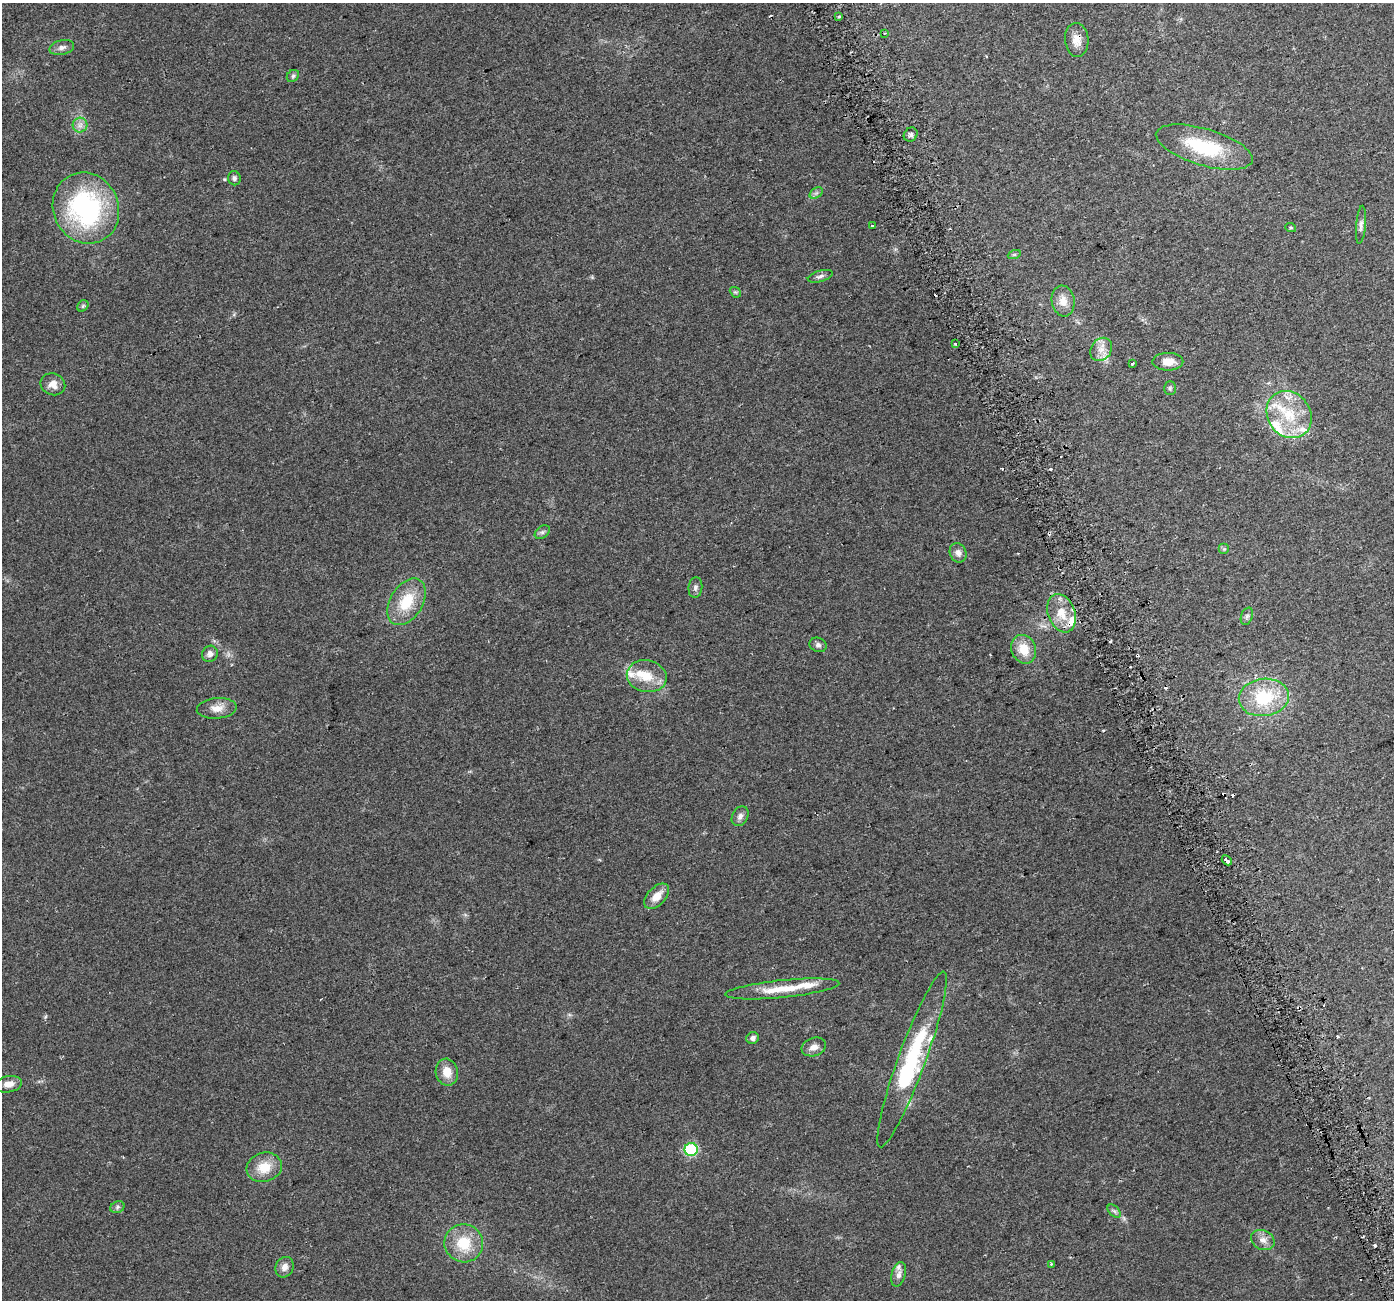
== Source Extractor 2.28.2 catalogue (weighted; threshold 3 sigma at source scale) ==
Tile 6 of 4 x 4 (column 2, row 2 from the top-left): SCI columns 1422-2813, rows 2694-3991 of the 5630 x 5441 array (HDU 1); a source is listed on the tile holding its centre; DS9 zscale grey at full resolution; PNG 1396 x 1302 px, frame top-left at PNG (2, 3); each listed source drawn as its Kron ellipse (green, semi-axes under 4 px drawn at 4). Shown black and unused: <1% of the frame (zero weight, under 2 of 3 exposures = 2% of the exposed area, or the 3 px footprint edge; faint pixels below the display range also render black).
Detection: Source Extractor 2.28.2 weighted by HDU 2 'WHT'; one run over the whole footprint, this tile lists its part. Background 0.059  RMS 0.0083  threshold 0.0372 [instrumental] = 3 sigma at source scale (4.5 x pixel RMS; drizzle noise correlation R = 1.50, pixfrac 1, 0.0396/0.0396 arcsec/px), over >= 5 px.
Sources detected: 83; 14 cosmic-ray / hot-pixel residue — neither listed nor drawn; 12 inside a brighter listed object's ellipse — not listed separately; the other 57 listed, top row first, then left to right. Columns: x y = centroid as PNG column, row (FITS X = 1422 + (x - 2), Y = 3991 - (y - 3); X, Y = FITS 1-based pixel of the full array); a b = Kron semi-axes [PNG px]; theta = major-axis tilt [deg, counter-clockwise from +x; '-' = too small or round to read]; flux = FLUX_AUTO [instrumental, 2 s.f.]
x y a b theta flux
839 17 3 3 - 6.3
885 33 2 2 - 0.94
1077 40 17 11 -86 8.9
62 47 12 7 14 3.7
293 76 7 5 45 1.6
80 125 7 7 - 3.6
911 135 7 6 - 2.2
1204 147 50 18 -16 56
234 178 7 6 - 2.3
816 193 7 4 33 1.8
86 208 36 32 -64 130
1361 225 19 5 85 3.2
872 226 3 3 - 4.7
1291 228 5 3 - 0.9
1014 255 6 4 19 1
820 276 13 5 16 2.8
735 292 6 4 -42 1.2
1063 301 15 11 -81 9.2
83 306 6 5 - 1.3
955 344 3 2 - 0.8
1101 349 12 10 54 7.2
1168 362 15 9 1 9.8
1132 363 3 3 - 5.5
53 384 12 10 -22 6.6
1170 388 7 5 -89 1.4
1289 415 25 21 -53 33
542 532 8 5 36 2.1
1224 549 5 5 - 1.3
958 553 10 8 -70 4.5
695 587 10 7 84 2.8
407 602 25 16 59 27
1061 613 20 13 -69 15
1247 616 9 5 70 2.2
818 645 9 7 -21 2.6
1024 649 14 12 -67 15
210 654 8 7 - 3.6
647 676 20 16 -12 17
1264 697 25 18 7 44
217 708 20 10 5 8.6
740 816 10 7 61 3.7
1227 860 5 3 - 23
657 896 15 9 45 10
782 989 57 8 6 23
753 1038 6 5 - 3.1
814 1047 12 9 18 5.6
912 1059 93 13 70 75
447 1072 13 11 -77 11
8 1084 14 8 9 6.3
691 1150 6 6 - 71
264 1167 18 14 17 16
117 1207 7 5 24 1.8
1114 1211 8 4 -44 2
1263 1240 12 9 -25 5.8
464 1243 19 19 - 26
1051 1264 4 3 - 1
285 1267 10 9 - 5.2
899 1274 13 7 74 3.7
Overlapping masked pixels (flux is a lower limit): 1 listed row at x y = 1077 40
Unlisted compact peaks at least as high as the median listed source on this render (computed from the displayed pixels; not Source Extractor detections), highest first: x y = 224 179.